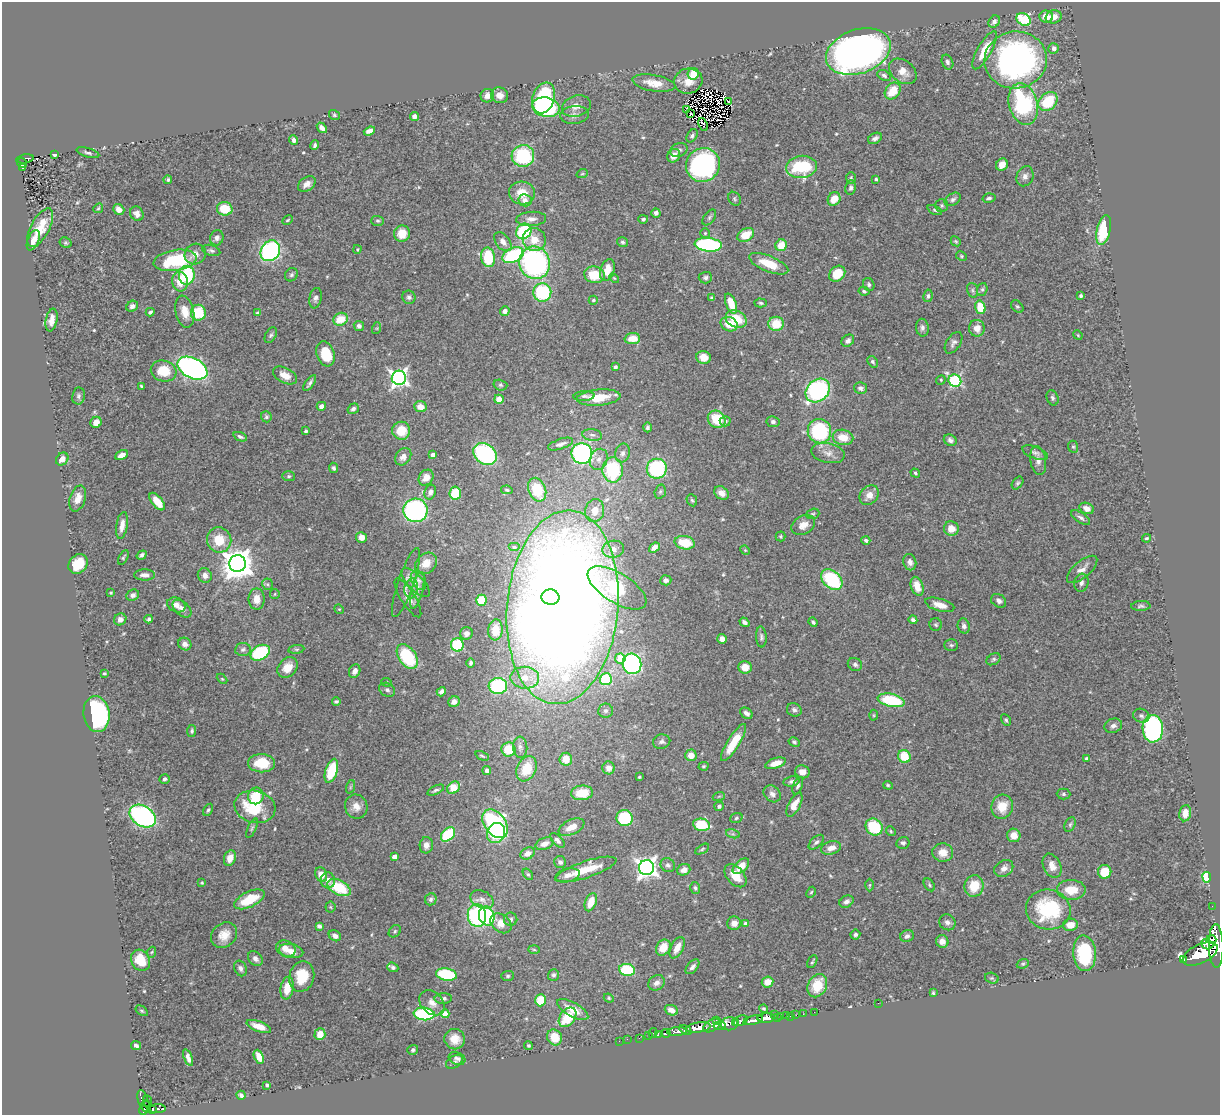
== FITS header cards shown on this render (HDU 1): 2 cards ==
NAXIS1  =                 1218
NAXIS2  =                 1113

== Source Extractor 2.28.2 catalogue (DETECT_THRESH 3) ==
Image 1218 x 1113 px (HDU 1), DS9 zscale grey, 1 PNG px = 1 image px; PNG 1222 x 1117 px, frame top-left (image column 1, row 1113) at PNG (2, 2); each listed source drawn as its Kron ellipse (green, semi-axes under 4 px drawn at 4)
Background 0.962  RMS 0.033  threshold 0.0995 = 3 sigma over >= 5 px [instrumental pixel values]
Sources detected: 539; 3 with non-positive FLUX_AUTO (blend fragments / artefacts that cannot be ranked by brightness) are neither listed nor drawn; of the other 536, the 500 brightest by FLUX_AUTO listed and drawn (36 fainter detections omitted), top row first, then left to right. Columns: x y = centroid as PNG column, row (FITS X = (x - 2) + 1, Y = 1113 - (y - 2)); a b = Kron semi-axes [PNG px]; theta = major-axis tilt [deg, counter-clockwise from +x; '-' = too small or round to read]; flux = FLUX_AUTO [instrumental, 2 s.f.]
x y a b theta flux
1046 17 7 6 - 23
1054 17 8 6 16 17
1024 19 8 6 -39 180
994 22 6 5 - 6.1
1054 48 5 5 - 12
985 50 21 7 61 45
858 51 33 22 19 1300
1016 60 31 28 8 730
947 62 7 5 -68 5.6
903 71 15 11 -38 21
693 74 6 5 - 44
884 75 7 4 -28 5.3
688 81 14 12 15 32
654 83 22 8 -10 32
893 91 9 7 49 47
499 95 9 8 - 20
487 96 7 6 - 15
544 98 16 11 70 170
728 101 4 2 - 2.9
1048 101 11 8 45 84
1023 104 21 14 -75 250
576 106 15 10 17 19
546 107 14 9 -11 300
687 109 3 2 - 2.8
691 114 3 2 - 3.1
334 115 5 5 - 3.5
574 115 14 9 5 12
414 116 4 4 - 8.6
703 125 7 3 -67 5.4
322 128 6 4 -50 11
369 131 6 4 21 10
692 136 7 5 58 4.7
875 138 7 5 29 7.7
294 140 5 4 - 7
315 145 5 4 - 4.8
679 150 9 7 25 7.2
88 153 12 4 -16 5.6
55 155 4 3 - 4.4
523 156 11 11 - 170
674 156 7 6 - 20
25 159 9 4 10 71
22 163 5 4 - 59
703 165 17 16 - 420
1002 165 6 5 - 21
801 167 15 11 7 130
23 168 3 2 - 11
582 174 6 3 18 2.6
1025 176 10 8 65 11
851 178 6 5 - 3.4
876 179 4 3 - 4
168 180 4 4 - 4.9
307 184 10 6 35 15
851 188 7 5 81 5.7
522 193 13 11 -3 36
989 198 6 4 11 6
734 199 7 5 -56 4.2
834 199 7 6 - 30
953 199 9 5 33 6.7
525 200 6 6 - 13
942 205 6 6 - 4.8
98 208 5 4 - 3.3
119 209 6 5 - 13
225 209 8 7 - 56
935 210 7 4 -26 3.6
656 213 5 4 - 7.1
137 214 7 6 - 12
709 217 9 5 53 5.3
531 219 15 7 4 14
643 219 5 4 - 4.1
287 220 5 3 - 2.8
378 221 6 5 - 3.9
40 228 21 9 62 47
1104 230 15 6 77 110
524 231 8 7 - 190
402 233 8 8 - 36
705 233 5 5 - 3.5
746 235 9 6 29 48
217 238 8 6 69 7.8
33 240 11 5 67 16
534 240 11 11 - 33
956 241 5 4 - 3.1
503 242 11 7 -52 16
623 242 5 5 - 4.8
66 243 6 5 - 3.7
708 245 13 7 -5 300
781 245 6 5 - 46
357 249 4 3 - 2.4
211 250 9 5 -18 6.2
270 251 11 9 53 410
195 254 11 10 - 19
513 255 11 7 25 160
961 256 6 4 -25 3
488 257 10 7 -81 110
175 260 22 10 9 170
535 263 16 15 - 430
769 264 21 8 -22 49
607 270 11 7 74 33
837 274 9 7 42 53
187 275 9 8 - 130
291 275 7 6 - 5.2
595 275 10 8 -9 56
614 278 6 3 -44 2.4
705 278 7 6 - 5.7
180 282 10 8 -83 35
869 285 7 5 -65 5.4
982 289 6 5 - 4.2
972 290 7 5 -74 4.6
864 291 6 4 -11 3.6
542 292 9 9 - 170
928 296 6 4 80 5.1
1081 296 3 3 - 4.1
409 297 7 6 - 6.4
315 298 10 6 79 8
711 298 3 3 - 2.7
593 300 4 4 - 3.3
761 303 6 4 -3 4.2
731 304 11 5 -69 49
132 306 6 5 - 9.6
980 307 7 5 -75 52
1017 307 7 5 -47 4.7
505 311 5 4 - 8.5
150 312 4 3 - 4.6
185 312 16 9 -77 31
198 313 8 7 - 78
257 313 3 3 - 4.2
340 319 7 6 - 42
736 319 11 8 -23 59
51 320 11 6 79 16
729 324 9 7 -24 37
776 324 8 7 - 54
359 326 5 5 - 6.5
377 328 6 4 72 2.9
922 328 9 6 -86 7.6
977 328 8 8 - 18
271 335 8 5 60 5
1078 335 5 4 - 2.4
632 338 8 5 4 33
848 341 7 5 39 8.2
954 343 12 7 56 9
325 354 13 9 -71 60
703 357 7 6 - 19
873 362 6 4 -54 4.3
615 367 4 3 - 6.3
192 368 16 10 -27 680
164 371 13 10 -14 56
285 375 13 7 -28 23
399 378 7 7 - 840
941 380 5 4 - 2.9
955 381 6 6 - 290
310 383 9 3 54 6.3
500 385 7 5 -16 4.3
141 386 3 3 - 2.8
860 388 6 5 - 7.2
818 390 13 10 41 340
78 396 8 6 81 6.6
584 396 10 5 4 5.9
599 398 22 8 5 56
1052 398 8 5 -68 5.3
499 399 5 4 - 23
321 406 5 4 - 13
420 407 6 5 - 24
353 409 6 5 - 7.1
266 417 5 5 - 4.9
717 419 9 8 - 68
725 421 5 5 - 7.2
96 422 6 5 - 19
773 422 6 5 - 5.8
647 427 5 4 - 5.2
306 431 3 3 - 3.9
401 431 9 9 - 45
819 431 12 11 - 200
592 435 10 6 -7 7.5
240 437 7 4 -23 5.2
843 437 10 7 -11 39
950 440 7 5 -31 7.2
560 444 13 5 19 11
1073 447 6 5 - 3.9
582 453 10 10 - 410
623 453 9 7 77 11
828 453 17 10 -12 19
1035 453 13 6 -21 8
485 454 13 9 -38 270
121 455 7 4 29 14
433 455 4 3 - 13
403 457 9 7 54 14
62 459 7 5 47 17
599 459 11 8 67 15
1038 460 14 8 -81 14
334 468 5 4 - 5
657 469 10 10 - 200
613 470 13 10 -87 170
915 473 5 4 - 3.8
289 476 6 5 - 3.8
426 478 8 6 52 16
1018 483 7 5 52 4.1
507 490 6 4 -11 3.8
537 490 12 8 -68 97
430 492 7 5 71 9.2
660 492 7 5 74 4.8
455 493 6 6 - 62
721 493 8 6 -37 15
869 495 11 8 50 19
78 498 13 8 72 22
692 500 6 5 - 3.8
157 502 10 5 -51 33
1087 508 7 5 -22 16
415 510 12 12 - 420
595 511 11 9 77 30
813 514 7 5 20 3.9
1081 518 11 5 -33 7
122 525 13 5 81 18
803 525 12 9 29 20
951 529 7 7 - 23
780 536 5 5 - 3.6
361 537 5 5 - 19
1147 538 4 3 - 3.1
219 540 12 12 - 54
866 540 4 3 - 4.9
685 543 10 6 -11 62
514 547 6 4 0 4.7
654 547 6 4 39 11
613 549 11 8 12 15
745 550 5 4 - 2.3
142 555 5 3 - 5.2
123 557 8 4 62 3.6
910 562 8 6 -76 9.5
426 563 12 9 43 32
78 564 11 9 49 53
238 564 8 8 - 3900
1082 569 18 8 40 18
144 575 10 5 0 11
205 575 7 7 - 11
832 579 12 8 -42 170
418 580 10 7 -65 9
666 580 5 5 - 6.9
415 582 18 7 -45 16
406 583 36 8 71 24
1081 583 9 7 75 8.6
267 584 5 5 - 4
917 586 10 6 -71 25
411 588 10 7 83 10
617 588 33 14 -32 220
417 590 19 5 76 14
111 593 4 3 - 2.4
275 594 5 4 - 2.5
133 595 6 5 - 7.9
550 597 9 7 -4 210
408 598 22 7 -58 17
257 599 10 8 -90 21
481 600 5 5 - 65
999 601 8 6 -35 9
176 605 9 7 -25 13
940 605 15 6 -16 23
1141 606 9 5 3 5.4
563 607 97 55 85 5100
182 609 11 6 -41 11
339 609 5 4 - 2.3
120 619 6 5 - 9.4
149 619 4 4 - 5.3
913 620 4 4 - 6.4
744 622 5 4 - 7.2
813 622 5 3 - 4.2
936 625 6 6 - 4
964 626 7 6 - 8.5
495 630 10 7 85 38
466 633 6 6 - 9.7
761 637 10 5 -85 5.9
722 639 5 5 - 13
185 644 7 6 - 11
457 645 6 6 - 130
951 645 7 5 -2 4.1
243 649 8 6 6 6.3
296 649 8 4 8 3.2
260 653 10 7 28 160
407 657 14 8 -56 140
620 658 5 5 - 37
994 659 7 5 31 4.7
471 663 4 4 - 4.7
632 664 10 9 - 350
855 664 7 6 - 6.8
288 667 11 9 48 26
745 667 6 6 - 30
355 671 7 5 64 12
104 673 4 4 - 3
525 678 14 11 -1 33
222 679 6 4 -44 2.5
606 679 6 6 - 110
387 682 5 4 - 2.8
498 686 9 8 - 190
387 690 8 6 -28 6.7
441 692 5 4 - 7.2
891 700 13 6 -13 140
336 702 4 3 - 4.1
454 702 6 5 - 10
794 710 7 6 - 6.5
606 711 7 7 - 6.2
746 713 7 5 -34 8.8
96 714 18 13 -83 300
873 715 5 3 - 2.4
1141 716 8 6 -19 6.7
1006 720 6 4 -59 3.9
1113 726 9 7 18 8.9
1153 729 13 10 -89 390
192 731 6 4 82 4.3
662 742 9 7 13 7.5
734 742 21 6 58 60
794 742 6 4 -29 4.2
520 747 10 7 -85 9.1
509 749 7 7 - 51
691 755 6 5 - 22
482 756 7 2 -25 2.7
904 756 6 6 - 49
566 759 6 6 - 32
1086 759 4 4 - 3.5
261 763 13 9 -1 62
775 763 10 5 18 25
704 766 5 4 - 3.3
608 768 6 6 - 15
526 769 13 9 65 59
487 770 4 4 - 7.5
331 771 12 6 73 91
802 772 7 6 - 15
639 777 3 3 - 3
165 779 5 4 - 5.7
792 781 8 5 10 6.3
888 785 5 4 - 2.9
798 786 9 4 70 5.4
350 787 7 4 71 2.9
454 788 7 5 39 42
436 790 9 3 25 5
582 793 11 7 5 56
772 794 9 7 -43 9.9
1063 794 7 5 -1 5.1
256 796 8 8 - 54
719 796 6 3 19 2.6
794 805 13 5 62 22
719 806 5 4 - 5
255 807 21 16 -14 110
356 807 12 11 - 20
1002 807 12 10 74 42
208 810 6 4 59 4.1
1185 813 8 6 81 22
143 816 14 10 -32 440
625 818 8 8 - 110
736 818 6 5 - 4.5
495 824 16 10 -53 400
1070 824 8 5 64 5
701 825 9 6 -10 89
572 827 14 7 25 26
874 827 9 8 - 110
252 828 10 4 66 4.6
891 831 5 4 - 2.6
496 833 10 9 - 51
448 834 8 6 44 140
733 834 7 4 -17 3.9
1014 835 7 6 - 25
557 840 9 4 -47 8
816 842 9 5 44 6.1
903 843 7 6 - 5.6
544 844 9 6 21 15
426 845 8 6 85 13
831 848 10 6 16 18
702 849 8 4 31 3.6
943 852 10 9 - 26
528 853 7 5 27 15
395 857 4 4 - 25
230 858 8 6 68 22
560 862 6 6 - 6.7
668 865 7 6 - 7.3
741 866 10 5 42 29
1052 866 12 8 -65 22
646 868 7 7 - 1300
1004 868 10 7 33 12
586 869 32 8 18 65
684 870 7 5 21 12
1105 872 7 6 - 53
528 874 6 4 -52 3.5
321 875 7 5 -67 21
568 875 12 6 11 14
735 876 13 8 -48 36
1207 877 5 4 - 150
328 880 8 7 - 12
202 883 4 3 - 2.3
870 885 6 4 89 3
929 885 7 5 -54 3.9
974 886 11 9 72 53
339 888 12 7 -27 89
695 888 6 5 - 4.3
1071 890 14 10 0 42
811 892 6 4 65 3.2
249 899 16 7 25 62
431 899 6 5 - 5.8
482 899 12 8 -25 14
591 902 9 5 68 37
846 902 7 5 31 7.6
1212 906 2 2 - 10
330 907 5 5 - 2.8
1048 909 22 20 -10 170
477 916 11 9 -83 230
487 916 9 7 -75 200
511 919 6 6 - 5.1
947 922 8 7 - 9.2
501 923 12 8 -39 29
734 923 7 7 - 14
746 924 4 4 - 11
1070 925 7 6 - 21
319 926 4 4 - 6.9
395 931 7 5 46 4.3
224 935 14 11 42 30
855 935 5 5 - 5.2
335 936 6 5 - 11
907 936 7 6 - 7.5
1211 940 5 3 - 420
942 941 6 6 - 17
1207 944 6 5 - 910
1216 946 22 7 -88 5200
663 948 8 7 - 35
677 948 11 6 63 24
286 949 10 8 -24 20
534 950 6 3 -2 2.5
291 951 12 7 -11 25
152 952 5 3 - 2.6
1084 953 18 11 -86 120
1200 954 19 9 25 6500
255 959 8 6 -49 11
141 960 11 9 -62 57
1184 960 3 3 - 95
812 962 7 3 63 3
1023 964 6 4 20 3.3
393 967 6 4 -22 6.2
692 967 9 5 49 8.6
240 968 8 6 -67 8
627 970 8 6 -10 120
446 974 10 6 -11 160
553 975 6 5 - 5.1
302 976 15 12 74 63
508 976 6 5 - 4.3
992 978 7 5 -17 4.5
767 982 6 5 - 23
656 983 9 7 34 11
817 986 12 9 65 59
287 988 11 6 80 42
933 993 3 3 - 2.9
443 998 8 5 1 6.8
609 998 5 4 - 2.9
540 1000 6 5 - 72
432 1003 14 10 -42 19
878 1003 2 2 - 38
573 1009 17 7 -30 39
764 1009 4 4 - 3.6
671 1010 7 5 -21 15
142 1011 7 3 -35 3
814 1012 2 2 - 12
424 1014 10 6 -6 200
445 1014 4 4 - 43
774 1014 3 2 - 27
803 1014 2 2 - 12
796 1015 2 2 - 6.3
781 1016 3 3 - 52
786 1016 3 2 - 13
790 1016 2 2 - 14
568 1017 11 7 52 82
777 1017 4 3 - 40
766 1018 9 4 3 1400
716 1020 4 2 - 220
753 1020 10 4 14 1700
741 1021 7 5 25 490
736 1022 3 2 - 250
729 1024 9 6 9 930
712 1025 9 5 31 870
720 1026 6 3 9 700
259 1027 13 5 -20 24
698 1027 12 5 9 3600
685 1030 6 3 -35 910
677 1031 9 4 4 1400
653 1033 5 2 - 19
666 1033 4 3 - 230
320 1034 6 5 - 28
658 1034 3 3 - 250
648 1036 4 3 - 61
554 1037 8 7 - 44
639 1038 2 2 - 13
455 1039 10 10 - 27
627 1039 2 2 - 12
619 1041 2 2 - 8
136 1045 5 4 - 5.1
528 1045 4 4 - 3.7
413 1050 5 5 - 4
259 1057 7 4 -66 22
188 1058 9 4 -69 9.7
457 1058 9 6 -21 6.2
454 1062 9 6 31 6.1
267 1085 3 3 - 4
241 1095 4 3 - 4.3
143 1101 11 5 -72 380
148 1101 6 3 -69 120
146 1106 6 3 -73 380
153 1109 4 3 - 170
158 1109 8 3 2 160
143 1110 5 4 - 510
At the frame edge (FLAGS 8, measured only in part): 1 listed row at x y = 1216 946
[36 fainter detections neither listed nor drawn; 3 non-positive-flux detections neither listed nor drawn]